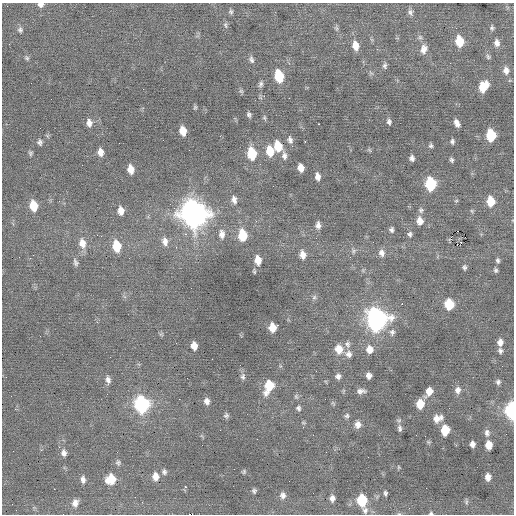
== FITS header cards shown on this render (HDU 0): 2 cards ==
NAXIS1  =                  512 / Axis length
NAXIS2  =                  512 / Axis length

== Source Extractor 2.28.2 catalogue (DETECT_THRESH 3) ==
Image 512 x 512 px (HDU 0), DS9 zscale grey, 1 PNG px = 1 image px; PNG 516 x 516 px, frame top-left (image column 1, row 512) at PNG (2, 3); no overlay
Background -0.0131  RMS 0.94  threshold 2.81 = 3 sigma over >= 5 px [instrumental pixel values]
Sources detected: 150; all 150 listed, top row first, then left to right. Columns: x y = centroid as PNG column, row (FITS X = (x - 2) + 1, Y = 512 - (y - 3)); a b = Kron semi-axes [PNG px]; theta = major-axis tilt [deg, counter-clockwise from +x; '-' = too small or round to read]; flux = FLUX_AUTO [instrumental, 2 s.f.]
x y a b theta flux
41 5 7 5 1 220
231 12 6 5 - 120
410 12 9 7 -79 190
225 25 8 5 -79 130
336 28 6 5 - 110
492 28 7 6 - 130
20 30 8 7 - 160
420 37 6 6 - 140
459 41 9 7 -79 1500
497 43 10 7 -82 330
355 46 10 7 -77 640
424 49 11 8 73 450
488 57 7 6 - 140
27 58 7 5 -34 110
251 59 9 6 -73 180
385 66 8 6 80 150
506 70 11 8 -82 390
279 76 9 6 -78 2500
261 84 8 5 71 170
483 86 10 8 60 1300
143 89 2 2 - 36
241 91 7 5 -44 100
264 96 2 2 - 170
195 107 5 4 - 89
249 114 6 4 -72 140
264 118 6 4 -82 91
389 122 7 5 -76 170
89 123 9 7 -85 330
457 123 8 5 -65 320
319 124 3 2 - 78
183 131 8 5 -77 880
491 135 8 6 -84 2800
290 140 10 6 -73 220
305 141 3 2 - 280
452 141 6 5 - 140
40 142 7 5 -76 170
278 146 9 7 -78 1300
431 146 5 5 - 130
270 151 10 7 -81 1200
370 151 7 4 -34 90
100 152 8 6 -83 390
30 153 6 5 - 120
252 153 10 7 -80 2300
284 155 11 6 -83 270
412 158 6 4 -80 220
451 160 5 4 - 130
82 165 2 2 - 28
301 168 7 5 -76 490
131 169 8 6 -79 560
318 176 8 5 -81 320
430 184 9 7 -85 4500
234 200 10 7 -77 290
491 201 8 7 - 1400
33 206 10 7 -80 1400
421 210 7 6 - 150
121 211 9 6 -83 500
193 214 12 11 - 66000
420 221 9 7 -84 550
318 225 8 6 -85 290
391 230 6 5 - 160
458 231 2 2 - 40
186 234 4 3 - 140
222 234 11 7 -86 390
410 234 7 6 - 160
243 235 10 7 -82 1800
101 236 3 2 - 61
165 241 12 8 -76 400
82 243 13 9 -77 630
117 246 11 7 -80 1500
176 247 3 2 - 72
353 251 7 5 38 150
381 253 9 7 -74 320
302 255 8 6 -79 440
19 257 2 2 - 200
30 258 3 2 - 73
258 260 9 6 -83 690
498 260 7 5 -77 130
75 262 11 6 -69 200
464 267 6 5 - 140
496 270 6 5 - 120
254 271 5 3 - 81
314 297 7 5 46 140
402 304 2 2 - 300
449 304 8 7 - 2200
377 319 14 11 -89 26000
278 325 2 2 - 560
272 327 7 6 - 830
392 332 9 8 - 240
161 334 6 5 - 95
500 342 8 6 -90 350
347 344 10 8 -71 250
194 346 7 5 -80 560
339 349 10 9 - 860
369 349 9 8 - 560
500 351 7 5 -67 160
349 354 9 9 - 330
316 371 3 2 - 52
338 376 7 7 - 230
369 376 6 5 - 300
243 377 8 6 81 170
108 380 9 6 -81 260
498 382 6 6 - 160
269 386 12 8 69 1900
458 390 9 7 84 310
361 391 11 6 4 270
429 391 9 6 63 720
296 396 7 5 -88 120
179 399 2 2 - 230
325 399 2 2 - 37
207 401 7 6 - 300
333 403 7 4 -45 97
142 404 10 8 -81 12000
420 404 8 7 - 1100
298 408 7 6 - 150
511 410 10 5 90 8500
226 415 7 6 - 140
347 416 7 6 - 150
437 418 10 8 21 510
303 423 7 3 -9 77
358 425 8 7 - 390
400 428 10 6 -86 210
445 430 8 6 87 1700
487 433 9 7 -85 230
313 435 2 2 - 26
472 444 6 5 - 280
489 445 7 5 -87 760
59 447 3 3 - 75
64 453 9 7 -82 260
118 463 7 7 - 150
398 467 6 4 -89 70
164 472 7 6 - 170
244 472 6 5 - 95
155 476 9 7 -85 510
488 477 7 6 - 370
83 479 9 6 -85 260
111 479 9 9 - 1300
185 487 3 2 - 520
54 489 2 2 - 270
254 491 6 5 - 140
385 493 6 4 -83 130
283 495 9 8 - 290
332 498 7 6 - 300
362 500 9 7 -87 2700
466 501 9 4 -90 110
142 502 3 2 - 92
75 503 10 8 72 400
409 508 2 2 - 44
365 510 10 8 88 250
431 513 5 4 - 96
399 514 6 4 -1 73
At the frame edge (FLAGS 8, measured only in part): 4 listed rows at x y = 41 5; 511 410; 431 513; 399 514